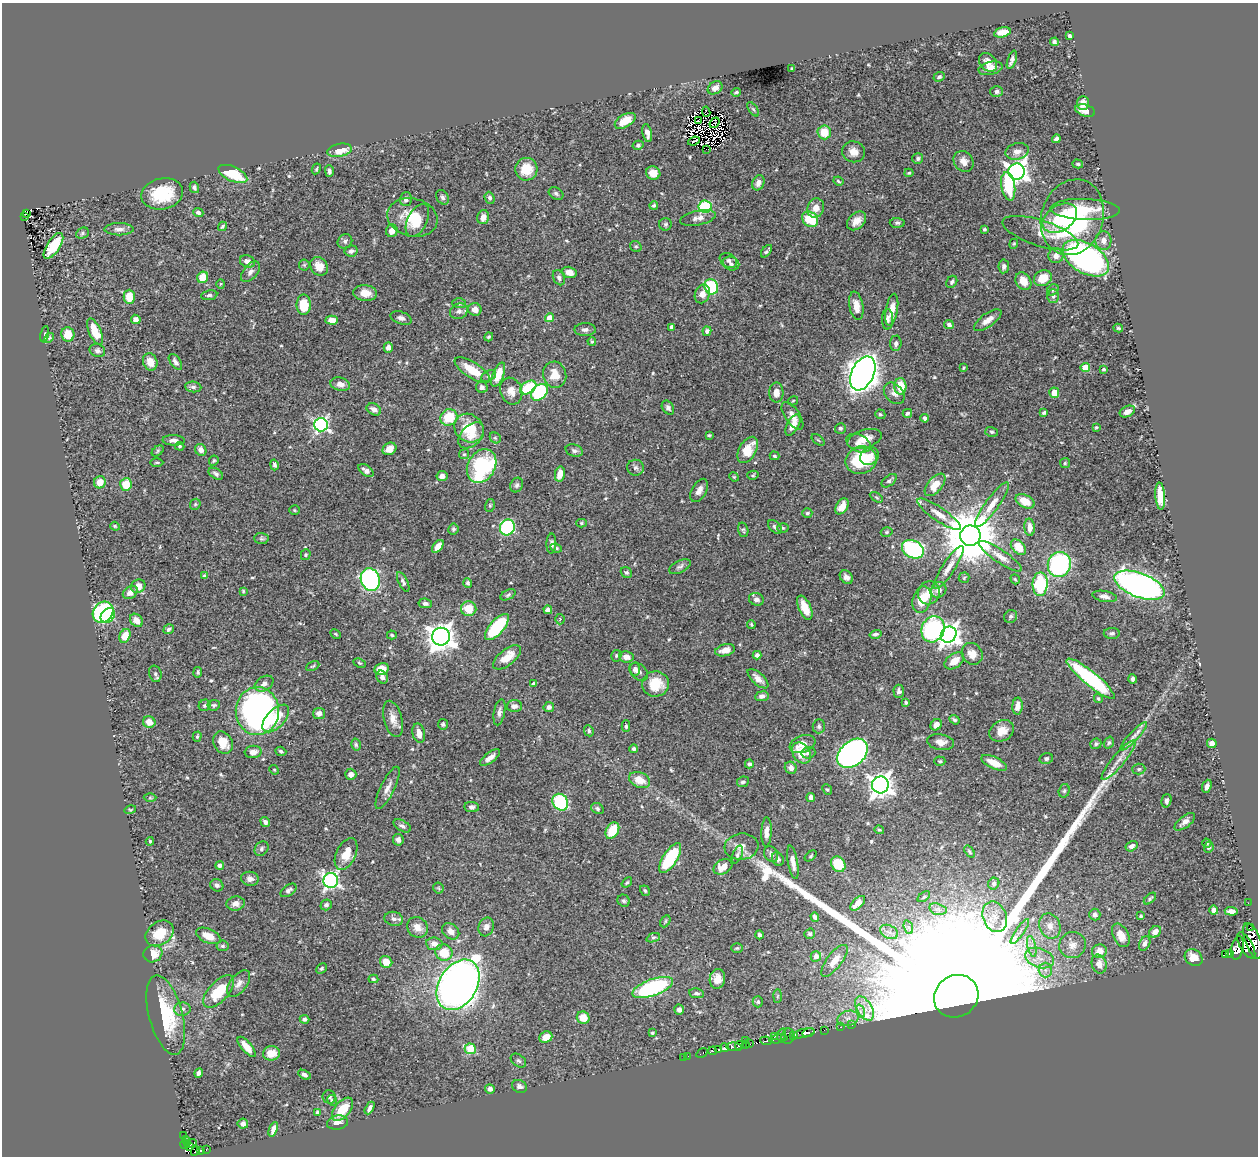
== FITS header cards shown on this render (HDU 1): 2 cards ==
NAXIS1  =                 1256
NAXIS2  =                 1154

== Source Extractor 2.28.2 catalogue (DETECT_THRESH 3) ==
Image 1256 x 1154 px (HDU 1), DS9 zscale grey, 1 PNG px = 1 image px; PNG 1260 x 1158 px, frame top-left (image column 1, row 1154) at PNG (2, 3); each listed source drawn as its Kron ellipse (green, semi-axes under 4 px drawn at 4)
Background 0.443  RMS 0.018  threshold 0.053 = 3 sigma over >= 5 px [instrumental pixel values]
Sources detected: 579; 11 with non-positive FLUX_AUTO (blend fragments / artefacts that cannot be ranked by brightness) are neither listed nor drawn; of the other 568, the 500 brightest by FLUX_AUTO listed and drawn (68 fainter detections omitted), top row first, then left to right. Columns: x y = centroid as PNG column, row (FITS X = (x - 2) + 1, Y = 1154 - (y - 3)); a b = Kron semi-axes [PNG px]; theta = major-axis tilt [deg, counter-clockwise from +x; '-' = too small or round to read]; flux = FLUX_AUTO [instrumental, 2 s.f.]
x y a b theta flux
1002 32 8 5 12 13
1069 36 4 3 - 4
1054 42 4 3 - 2.5
1012 60 9 4 71 4.2
988 62 10 8 -50 11
792 68 3 3 - 1.6
991 68 12 6 13 8.5
939 77 6 4 20 2.5
715 88 8 6 34 7.8
736 92 5 3 - 2
997 92 6 5 - 2.5
1083 103 7 5 89 8.5
753 109 8 4 -54 2.2
1085 110 10 5 -16 8.5
706 112 5 2 - 1.7
625 121 11 6 32 18
698 121 2 2 - 1.9
715 123 6 2 53 2.4
824 132 7 6 - 25
647 133 9 4 -78 8.1
1056 139 4 4 - 3.9
694 141 6 3 20 3.2
638 145 5 4 - 2.6
706 149 3 2 - 1.4
340 150 12 6 10 18
1017 151 12 8 16 8.4
853 152 11 10 - 11
918 158 5 5 - 2.3
964 161 11 9 -51 8.6
1078 164 5 4 - 1.8
316 169 5 3 - 1.5
526 169 11 11 - 24
329 171 5 4 - 3.1
1016 172 8 8 - 740
653 173 7 6 - 11
909 173 4 4 - 1.4
233 174 15 7 -24 42
838 181 5 3 - 1.5
758 183 8 6 66 6.1
1008 186 14 7 -81 52
194 187 6 4 -73 3
162 194 21 15 12 46
556 194 8 5 -31 2.8
442 197 8 6 -58 3.3
490 198 6 5 - 3
406 199 7 6 - 4.3
654 205 4 4 - 2.1
705 207 6 6 - 75
816 208 10 8 73 11
1085 209 35 10 -2 35
198 213 5 4 - 2.7
27 214 4 2 - 8.1
24 217 4 3 - 4.7
412 217 25 19 -14 34
483 217 7 5 72 8.8
1072 217 38 31 72 170
698 218 18 7 12 7.8
1060 218 19 12 33 41
810 219 9 7 -40 44
417 220 17 9 63 22
857 221 11 8 43 9.4
897 223 7 5 0 2.5
665 224 6 6 - 2.4
222 226 5 3 - 1.9
119 229 14 6 0 5.7
984 229 3 3 - 2
392 231 6 6 - 9
82 233 7 5 25 2.3
1040 233 39 13 -18 21
345 241 8 7 - 3.3
1103 241 9 8 - 7.1
1014 244 5 4 - 1.4
53 246 15 6 57 37
636 246 6 5 - 2.1
351 251 6 5 - 3.5
766 251 7 3 53 2.3
1056 256 7 7 - 6.7
1086 258 25 15 -31 360
728 260 9 6 -32 3.9
247 261 8 6 -20 7.5
731 264 8 6 -22 3.9
304 265 5 5 - 1.5
319 266 10 8 -54 12
1004 266 7 5 84 3.3
250 272 12 7 49 5.3
569 272 7 5 -14 11
203 277 6 5 - 20
559 278 8 5 -63 3.7
1043 278 9 7 31 19
1023 281 9 7 -56 14
952 282 6 5 - 2.9
221 284 4 4 - 1.4
711 287 8 6 -61 84
1053 290 6 5 - 2.2
365 293 12 8 -7 13
702 294 9 7 68 8.9
209 295 8 5 8 2.6
1053 296 6 6 - 2.8
129 297 7 5 -89 17
459 303 6 5 - 2.2
304 305 10 7 -90 29
856 306 14 7 -80 10
475 309 7 6 - 7.1
892 310 16 6 80 15
459 311 9 7 26 5
401 318 11 6 -20 4.7
549 318 4 4 - 21
136 319 5 4 - 6.3
888 319 10 5 88 3.9
332 320 6 4 -1 8.3
988 320 16 6 36 9
949 325 5 4 - 3.4
672 327 4 4 - 4.4
1118 328 5 3 - 1.9
585 330 10 6 2 4.4
707 331 5 4 - 3.6
95 332 14 6 -65 27
45 334 8 3 79 1.8
68 334 7 6 - 20
489 337 5 3 - 1.6
49 338 5 4 - 1.4
592 341 4 4 - 1.9
896 343 7 5 86 3.9
388 348 5 4 - 5.2
97 350 8 6 -24 3.3
150 362 9 7 -69 13
175 362 9 5 -55 3.8
964 368 4 3 - 1.4
1085 368 4 4 - 34
1103 369 3 3 - 1.5
472 370 20 7 -33 29
863 373 18 11 64 1400
498 374 13 5 69 18
555 375 13 11 -76 20
489 376 8 5 27 2.6
340 384 10 6 -14 6.8
900 386 8 6 -88 25
193 387 8 5 -7 3.5
482 387 6 5 - 3.9
528 387 9 6 32 55
511 391 14 10 -70 11
539 392 9 7 46 89
776 393 10 7 -90 9.6
894 393 12 8 -47 6.1
1054 393 5 5 - 14
793 401 5 4 - 1.4
668 408 7 5 -56 3.6
374 409 8 5 -29 6.2
1127 411 8 5 24 7.7
907 413 5 4 - 2.7
1044 413 4 3 - 2.3
880 414 5 4 - 2.1
792 416 16 7 -56 9.4
449 417 9 8 - 38
925 418 4 3 - 2.5
321 425 7 6 - 290
793 425 11 6 62 11
1096 427 4 3 - 1.4
469 428 15 13 -41 40
840 428 5 5 - 2.7
992 432 6 4 -15 2.2
471 435 15 10 45 13
709 435 4 2 - 1.6
495 438 6 5 - 1.9
864 439 17 9 17 16
174 440 11 5 -2 4.7
818 440 7 4 -37 1.5
858 443 13 8 -25 8.8
180 446 5 4 - 1.4
389 449 7 6 - 7.4
201 450 6 5 - 6.6
748 450 14 8 60 25
158 451 7 4 37 2
574 451 9 6 -18 3.3
464 454 5 5 - 1.7
774 456 5 4 - 2.4
869 456 10 8 34 13
861 460 16 13 20 57
214 461 5 4 - 1.6
157 462 7 3 1 1.4
1065 463 5 5 - 1.9
274 465 5 4 - 2.7
482 466 18 13 60 130
635 468 8 8 - 3.6
366 470 8 5 -35 6.6
216 474 8 5 -33 2.9
560 474 7 5 78 12
753 475 6 4 14 1.6
442 476 5 5 - 5.9
734 477 5 4 - 1.4
889 481 9 5 39 3
100 482 6 6 - 13
126 485 6 6 - 25
517 485 7 6 - 2.9
935 485 13 7 50 20
699 490 12 7 60 7.4
1160 496 13 5 -86 24
876 497 7 4 -31 2
1025 501 10 6 -28 19
195 504 6 5 - 1.9
490 505 6 5 - 1.8
992 505 27 6 54 14
842 506 9 5 58 13
294 510 5 4 - 1.6
807 513 5 5 - 3.1
939 514 26 7 -35 14
581 523 5 4 - 2.1
115 526 5 4 - 1.4
507 527 8 7 - 130
775 527 8 5 -45 2.9
1030 527 8 5 -86 8.7
783 528 5 5 - 1.9
453 529 5 5 - 2
743 530 7 5 -74 2
887 532 6 4 16 1.8
970 536 10 10 - 8500
261 539 7 5 -2 2.3
551 544 10 5 89 3.8
438 546 7 4 52 12
1018 547 9 6 -47 20
556 548 6 4 -21 1.6
913 549 11 8 -28 170
306 555 5 5 - 1.6
1000 556 25 6 -34 11
1059 564 13 11 71 190
680 567 12 6 26 3.9
949 567 25 6 57 12
626 572 6 5 - 2.4
205 576 4 3 - 2.4
846 577 7 6 - 5.5
964 578 5 5 - 1.4
1015 579 5 3 - 1.5
370 580 11 9 -72 250
403 582 11 4 -64 3.8
468 583 4 4 - 2.4
1040 584 12 7 89 71
1140 585 26 12 -21 510
138 586 7 6 - 11
939 590 8 7 - 8.9
243 591 4 4 - 1.5
130 592 8 6 33 8.4
929 593 12 11 - 15
508 595 8 4 27 2.5
1105 596 12 5 -10 5.9
756 599 7 6 - 5.2
922 600 13 9 74 27
425 603 7 5 -8 3.7
805 608 13 6 -65 20
469 609 7 7 - 24
548 610 4 4 - 5
103 612 11 9 47 120
108 615 8 6 48 150
1011 616 7 6 - 3
560 619 5 5 - 1.6
136 620 7 5 -46 7.1
751 624 4 3 - 1.6
497 627 16 7 49 88
169 629 5 4 - 2.8
933 629 13 11 67 150
1112 633 8 5 -2 2.8
336 634 6 4 -28 1.4
875 634 6 3 15 2.8
392 635 5 3 - 1.6
949 635 8 7 - 800
125 636 7 5 64 18
441 637 9 9 - 1300
725 650 10 6 14 10
972 654 11 10 - 11
757 655 4 4 - 3.6
616 656 6 5 - 2.1
507 657 17 8 39 21
626 657 7 5 -9 8.9
954 661 11 7 36 15
359 663 6 4 -27 1.5
313 666 7 3 26 1.6
381 669 7 6 - 16
635 669 6 5 - 3.9
198 672 5 4 - 2.4
639 672 10 7 -47 5.7
155 674 8 6 -72 3.4
382 677 6 5 - 5.3
758 679 13 6 -42 8.5
1091 679 30 7 -39 140
1133 679 4 3 - 3
264 684 10 7 31 6.6
533 684 4 3 - 2.3
655 684 13 12 - 31
899 691 7 5 -88 3.4
762 696 6 5 - 5
1098 698 4 3 - 1.5
906 702 4 3 - 1.8
205 705 6 5 - 2.3
214 705 6 5 - 1.9
514 706 7 6 - 5.5
1017 706 8 5 85 7.9
549 707 5 5 - 3.5
257 711 24 21 88 380
499 712 13 5 80 5.1
319 713 6 5 - 5.7
276 718 17 9 47 28
393 719 19 9 -75 11
955 720 5 4 - 2.5
149 722 6 6 - 12
443 724 5 5 - 2.2
936 725 6 5 - 6.6
626 726 6 4 -90 1.8
819 726 7 6 - 2.9
589 731 6 4 -64 2.1
1002 731 13 10 29 14
419 733 10 6 -78 11
1133 736 19 5 47 6.8
197 737 5 4 - 1.8
941 742 14 8 -9 9.1
1109 742 6 4 71 2.1
223 743 12 9 -61 18
1212 743 5 4 - 6.5
802 744 13 8 22 12
1096 744 6 5 - 2.8
356 745 6 4 -75 2.1
634 749 4 3 - 2.5
281 751 6 4 -20 1.9
253 752 8 6 6 7.1
801 753 11 8 -55 20
808 753 7 5 15 3.7
853 753 17 12 41 340
490 758 12 5 37 7.6
1046 758 7 5 16 2.8
1119 760 25 6 50 13
940 761 5 4 - 1.7
994 763 14 6 -25 16
749 764 4 4 - 2.5
791 768 6 5 - 5.3
1139 769 6 5 - 2.3
274 770 5 4 - 1.4
351 774 6 5 - 7
639 780 11 7 -23 16
743 782 6 5 - 2.9
880 785 8 8 - 960
1207 786 7 4 68 5
388 788 23 7 64 9.5
827 790 5 4 - 1.8
1064 791 7 5 74 2.5
811 797 4 4 - 4.8
150 798 6 4 0 1.7
1166 801 7 5 75 3.6
560 802 9 7 -55 90
472 807 7 5 -8 3.3
597 808 6 5 - 2.6
130 810 6 4 15 1.4
265 822 5 4 - 3.5
1185 822 12 5 37 6.6
402 826 9 5 -29 3.6
879 830 5 3 - 1.7
612 831 9 6 59 31
766 832 15 5 88 7.6
398 840 6 5 - 4.5
150 841 4 3 - 1.5
1207 843 5 3 - 1.5
1132 846 6 5 - 4.5
741 847 17 13 7 12
1209 847 5 4 - 2.2
261 849 8 6 51 2.9
969 852 7 4 -54 1.9
346 854 17 9 64 19
771 854 8 6 -58 3.9
737 855 9 5 68 2.8
811 856 7 4 39 1.6
670 858 17 7 58 75
778 859 7 5 -62 3.1
793 862 17 5 -80 8.5
838 864 8 6 -53 38
220 865 4 4 - 4.3
723 867 10 7 28 14
250 879 9 7 -7 6.1
331 880 7 7 - 350
627 882 6 3 41 1.6
994 884 6 5 - 2.9
217 885 7 6 - 3.4
438 888 5 5 - 1.5
289 890 9 5 35 3.7
645 891 5 4 - 1.9
924 897 7 4 37 2.2
1150 899 7 4 42 1.9
624 901 6 5 - 2.3
858 903 9 5 44 12
1248 903 2 2 - 3.3
236 904 9 7 10 6.8
326 905 5 5 - 3.4
938 909 9 5 -15 4.8
1214 910 4 4 - 5.1
1231 911 6 4 -2 5.8
1095 915 6 5 - 3.8
1141 916 4 3 - 1.4
815 917 4 4 - 3.2
995 917 16 11 -69 17
394 919 9 7 -12 4.9
665 921 6 4 62 1.8
1050 926 13 10 -69 11
417 927 11 9 -44 10
486 927 9 7 71 6
908 927 7 4 -71 3.4
1250 927 3 2 - 4400
451 931 9 7 -36 7.8
1020 931 15 3 55 4.3
889 932 9 6 -26 5.8
1155 932 6 5 - 7.9
160 933 15 11 35 31
810 934 5 5 - 2.3
759 935 4 4 - 3
1121 935 12 7 -64 14
208 936 13 7 -23 15
653 938 7 4 22 1.8
1253 941 19 7 -70 660
1145 943 7 5 63 5.2
434 944 8 6 -8 8.3
1073 945 13 13 - 12
1246 945 14 6 -61 360
223 946 6 5 - 2.4
1032 946 10 4 -77 4.8
737 948 6 4 1 1.7
1237 948 12 6 78 270
1099 951 7 7 - 13
444 953 8 8 - 27
153 954 10 8 27 19
1230 954 3 3 - 52
1226 955 4 3 - 40
816 956 5 5 - 7.5
1039 958 15 9 -19 15
1194 958 9 7 -37 12
834 961 19 7 52 14
386 962 6 5 - 14
1099 964 9 7 -73 11
321 968 6 4 44 2
1045 970 7 6 - 5.7
373 979 5 4 - 1.9
717 979 10 7 81 11
239 984 15 8 52 8.8
458 985 27 19 58 940
653 988 21 8 20 140
219 992 20 10 48 48
697 993 7 4 -8 2.6
777 996 7 4 88 2.2
956 996 23 20 32 330000
758 1002 5 5 - 2.8
182 1009 8 6 6 4.5
864 1009 13 7 -58 11
679 1010 5 4 - 5.9
860 1011 7 4 -72 3.2
166 1015 41 17 -75 74
583 1018 6 6 - 19
848 1018 11 7 15 7.5
305 1019 5 4 - 3.7
852 1025 2 2 - 4.5
840 1027 3 2 - 6.2
824 1030 2 2 - 3.9
652 1033 4 3 - 1.7
803 1033 11 4 13 180
808 1033 6 3 15 65
782 1035 6 4 71 60
774 1036 3 3 - 40
788 1036 8 6 76 56
793 1036 3 3 - 77
546 1037 6 5 - 14
778 1039 9 3 8 17
746 1040 2 2 - 3.8
766 1041 6 3 -9 79
749 1044 3 2 - 3.7
739 1045 4 3 - 66
745 1045 3 2 - 15
247 1047 12 5 -50 13
734 1047 8 3 -7 190
724 1048 4 3 - 140
470 1049 5 5 - 55
719 1049 4 3 - 81
713 1051 4 3 - 140
271 1053 8 7 - 14
702 1053 6 3 32 14
688 1056 2 2 - 3.3
683 1057 2 2 - 3.6
518 1061 8 6 -37 2.8
199 1073 5 4 - 4.3
304 1075 6 4 -31 3.5
519 1087 8 6 -31 4.5
490 1089 5 4 - 4.9
329 1097 7 6 - 2.2
332 1100 6 4 -58 1.7
370 1108 7 3 62 3.9
342 1109 13 7 50 28
317 1112 4 3 - 1.8
337 1123 10 7 9 7.7
243 1124 5 5 - 4.7
273 1129 8 4 68 6.4
183 1135 3 2 - 7.8
187 1141 5 3 - 49
190 1143 6 3 12 64
185 1145 4 4 - 39
189 1147 3 3 - 42
206 1149 3 2 - 3.1
201 1150 3 3 - 59
195 1151 5 3 - 26
At the frame edge (FLAGS 8, measured only in part): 1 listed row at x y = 1253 941
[68 fainter detections neither listed nor drawn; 11 non-positive-flux detections neither listed nor drawn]